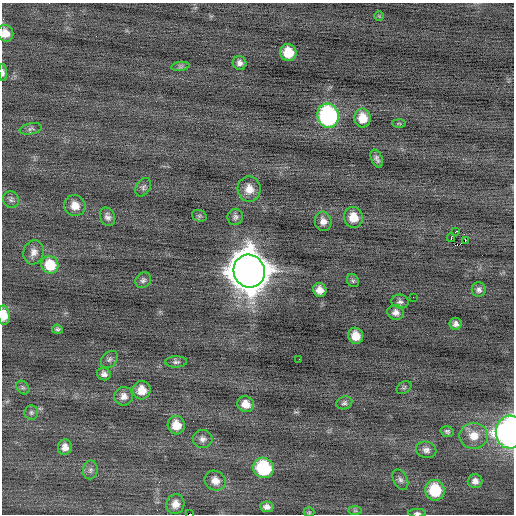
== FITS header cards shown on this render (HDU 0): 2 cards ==
NAXIS1  =                  512 / Axis length
NAXIS2  =                  512 / Axis length

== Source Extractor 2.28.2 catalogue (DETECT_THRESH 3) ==
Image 512 x 512 px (HDU 0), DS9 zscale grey, 1 PNG px = 1 image px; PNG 516 x 516 px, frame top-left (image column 1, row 512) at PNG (2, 3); each listed source drawn as its Kron ellipse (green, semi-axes under 4 px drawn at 4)
Background -0.0737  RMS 0.74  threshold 2.21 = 3 sigma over >= 5 px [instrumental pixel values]
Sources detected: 67; all 67 listed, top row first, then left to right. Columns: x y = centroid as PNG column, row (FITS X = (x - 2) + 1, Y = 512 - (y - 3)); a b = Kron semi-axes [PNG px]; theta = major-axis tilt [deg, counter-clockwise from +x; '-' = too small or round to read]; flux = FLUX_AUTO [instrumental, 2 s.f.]
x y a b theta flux
379 16 5 5 - 65
5 33 8 7 - 480
288 53 8 8 - 1100
239 63 7 6 - 200
180 66 9 4 8 110
3 73 8 4 -85 140
328 116 12 10 -76 9700
363 118 9 8 - 750
399 123 7 4 -2 57
31 129 11 5 11 140
377 159 9 5 -66 170
143 187 10 7 58 140
249 189 12 11 - 560
11 200 8 8 - 150
75 206 11 10 - 510
199 216 7 5 -20 90
108 217 9 7 -65 200
235 217 8 8 - 160
353 217 10 9 - 710
323 221 10 8 -74 300
456 231 3 2 - 170
451 238 4 2 - 2300
465 240 3 2 - 220
34 252 12 10 73 330
50 265 9 8 - 1100
249 271 16 15 - 170000
143 280 8 7 - 150
353 281 7 5 -55 94
320 290 7 6 - 390
479 290 7 7 - 170
413 297 2 2 - 28
400 302 8 7 - 150
396 312 8 7 - 250
4 315 9 5 -87 700
456 324 6 6 - 200
57 329 5 4 - 99
356 336 8 7 - 580
109 359 10 7 46 150
299 359 2 2 - 39
176 362 11 5 1 140
104 374 7 6 - 200
23 388 7 5 -53 110
404 388 8 5 32 84
142 390 9 9 - 610
124 396 9 9 - 320
344 403 8 6 17 120
246 404 8 7 - 480
31 412 7 7 - 110
176 425 9 8 - 730
447 431 6 5 - 110
510 432 16 14 88 18000
474 436 14 13 - 750
203 439 10 9 - 230
65 447 8 7 - 320
426 450 10 8 -16 240
263 468 11 10 - 3500
90 470 9 7 80 170
400 480 11 7 -63 170
215 481 11 9 -33 440
475 481 7 7 - 230
435 490 10 9 - 1900
175 504 10 9 - 430
267 507 7 5 -5 210
355 511 7 4 -1 77
309 512 5 5 - 66
417 513 9 4 -1 110
190 514 4 2 - 2100
At the frame edge (FLAGS 8, measured only in part): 6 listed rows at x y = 5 33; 3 73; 4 315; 510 432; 417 513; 190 514